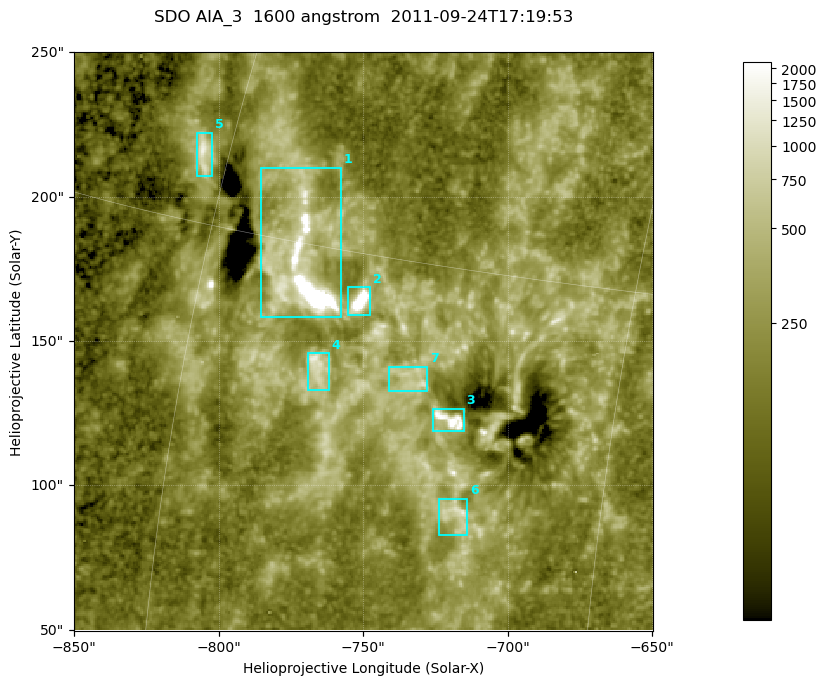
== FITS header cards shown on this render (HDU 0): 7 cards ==
TELESCOP= 'SDO     '           /
INSTRUME= 'AIA_3   '           /
WAVELNTH=                 1600 /
WAVEUNIT= 'angstrom'           /
DATE-OBS= '2011-09-24T17:19:53.12' /
CTYPE1  = 'HPLN-TAN'           /
CTYPE2  = 'HPLT-TAN'           /

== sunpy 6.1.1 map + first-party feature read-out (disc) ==
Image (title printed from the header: SDO AIA_3  1600 angstrom  2011-09-24T17:19:53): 334 x 334 px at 0.6 arcsec/px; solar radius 957 arcsec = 1595 px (partial field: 1.4% of the solar disc is inside the frame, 100% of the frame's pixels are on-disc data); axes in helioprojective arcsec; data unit not stated in the header (colour bar unlabelled)
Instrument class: DISC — disc imager (sunpy class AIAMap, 1600 A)
Bright regions (active regions / flare kernels): reference = the on-disc median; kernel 3 px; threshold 5 sigma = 399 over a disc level ~180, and >= 1.15x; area >= 111 px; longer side >= 4 px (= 2.4 arcsec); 7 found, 7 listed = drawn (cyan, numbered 1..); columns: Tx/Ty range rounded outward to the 2 arcsec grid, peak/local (2 s.f.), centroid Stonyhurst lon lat
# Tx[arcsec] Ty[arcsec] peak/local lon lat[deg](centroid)
1 -786..-758 158..210 85 -56 +15
2 -756..-746 158..170 66 -54 +14
3 -726..-714 118..128 18 -50 +12
4 -770..-762 132..146 7.8 -55 +12
5 -808..-802 206..222 7.9 -61 +16
6 -724..-714 82..96 6.5 -49 +10
7 -742..-728 132..142 5.4 -52 +13